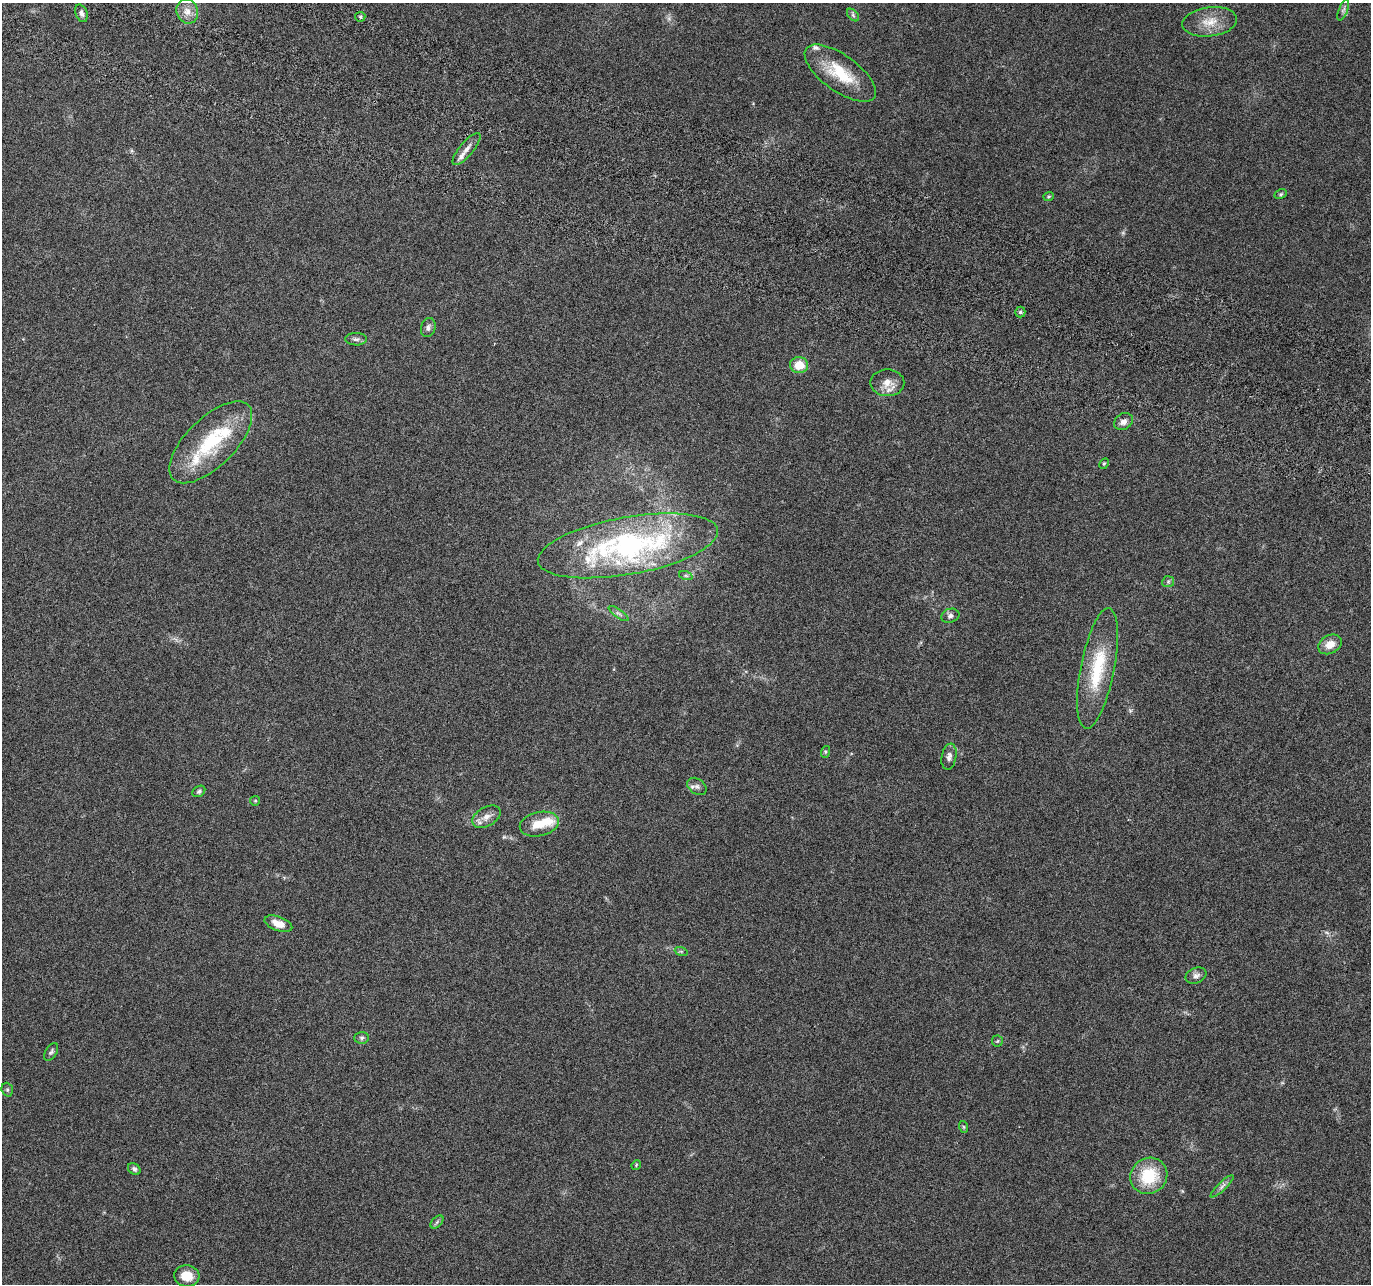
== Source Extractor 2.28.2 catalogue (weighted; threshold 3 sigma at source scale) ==
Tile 11 of 4 x 4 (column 3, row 3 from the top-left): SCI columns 2759-4127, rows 1551-2832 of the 5525 x 5730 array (HDU 1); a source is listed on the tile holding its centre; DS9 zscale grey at full resolution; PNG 1373 x 1286 px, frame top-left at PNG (2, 3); each listed source drawn as its Kron ellipse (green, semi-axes under 4 px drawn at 4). Shown black and unused: <1% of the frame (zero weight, under 3 of 6 exposures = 3% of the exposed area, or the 3 px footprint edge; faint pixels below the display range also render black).
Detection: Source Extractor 2.28.2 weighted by HDU 2 'WHT'; one run over the whole footprint, this tile lists its part. Background 0.0499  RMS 0.0043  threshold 0.0178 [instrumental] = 3 sigma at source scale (4.09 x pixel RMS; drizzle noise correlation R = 1.36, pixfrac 0.8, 0.0396/0.0396 arcsec/px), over >= 5 px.
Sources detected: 53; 1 too faint to see at this stretch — neither listed nor drawn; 6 inside a brighter listed object's ellipse — not listed separately; the other 46 listed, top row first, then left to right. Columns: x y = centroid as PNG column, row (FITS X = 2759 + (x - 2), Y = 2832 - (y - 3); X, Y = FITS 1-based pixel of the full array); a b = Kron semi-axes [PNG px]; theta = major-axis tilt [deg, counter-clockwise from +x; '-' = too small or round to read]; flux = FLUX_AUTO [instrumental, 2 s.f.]
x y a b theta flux
1343 10 11 4 68 1.2
187 11 12 10 -70 3.7
81 13 9 6 -70 1.4
853 15 7 4 -46 0.83
360 17 5 5 - 0.63
1210 22 27 14 7 7.8
840 73 42 18 -36 16
466 149 20 7 50 2.7
1281 194 6 4 27 0.6
1048 196 5 4 - 0.51
1020 312 5 5 - 0.66
428 328 10 7 73 1.5
356 339 11 6 -1 1.3
799 365 9 8 - 6.6
887 383 17 13 0 4.9
1123 422 10 8 35 2.1
211 442 53 24 45 29
1104 464 6 4 62 0.5
628 546 91 28 10 95
686 576 7 4 -19 0.7
1168 582 6 5 - 0.68
618 613 12 4 -35 1.1
950 616 9 7 18 1.5
1330 644 12 9 28 4.7
1097 668 61 17 79 23
825 752 6 4 72 0.54
949 757 13 7 80 1.9
697 786 10 7 -37 1.6
199 791 7 5 33 0.87
255 801 5 4 - 0.48
486 817 15 9 30 3.5
539 824 20 12 13 8
278 924 14 7 -20 5.1
681 951 6 4 -19 0.61
1196 976 11 7 23 1.8
362 1038 7 6 - 0.97
997 1041 6 5 - 0.57
51 1052 10 5 58 0.97
7 1090 7 5 -70 0.79
964 1127 6 4 -71 0.48
636 1165 5 4 - 0.41
134 1169 7 5 -40 1
1149 1176 19 17 36 17
1222 1186 15 4 44 1.5
437 1222 8 4 46 0.81
187 1276 12 10 -6 5.7